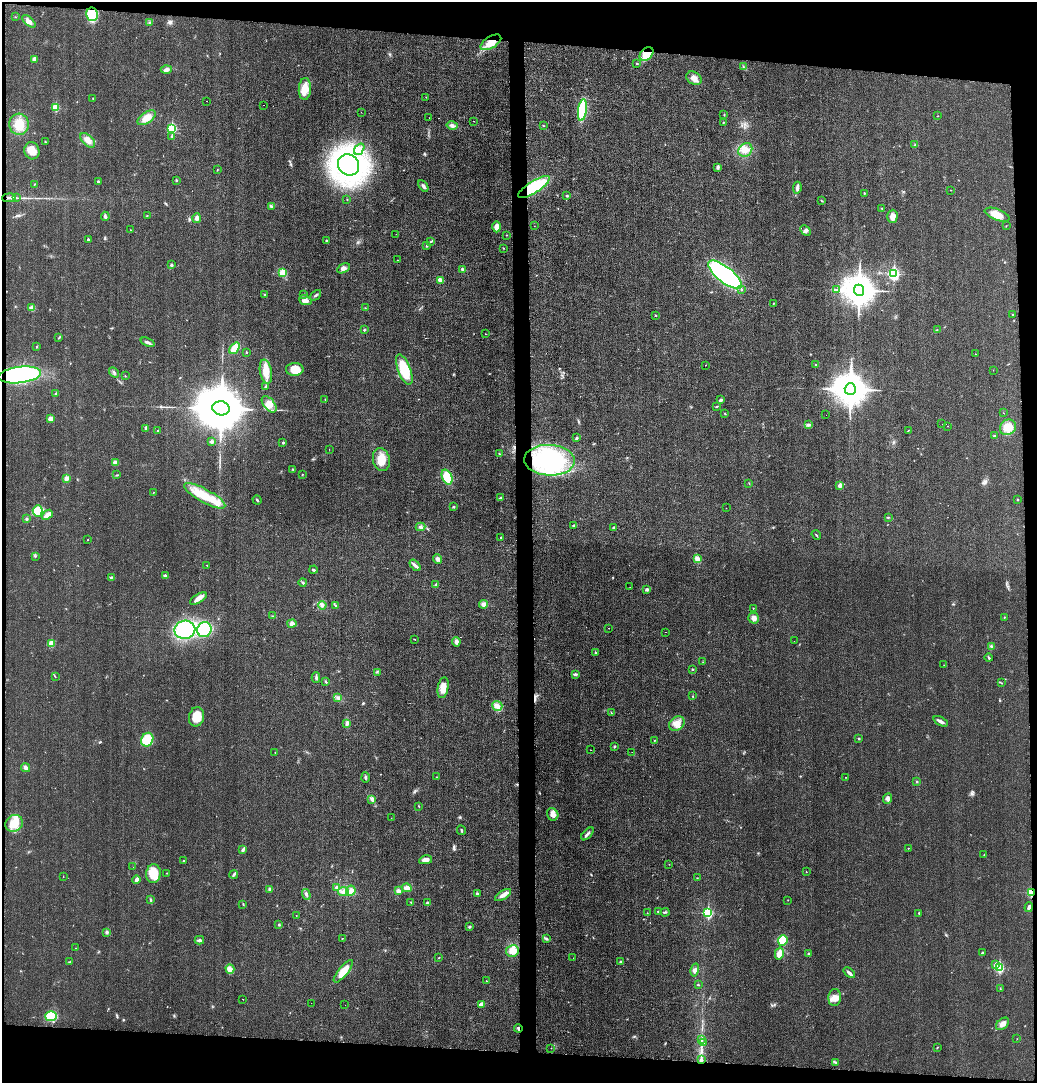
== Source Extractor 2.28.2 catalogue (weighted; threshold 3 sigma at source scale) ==
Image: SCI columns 108-4245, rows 1-4323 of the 4365 x 4332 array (HDU 1 of 3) = the unmasked area's bounding box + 8 px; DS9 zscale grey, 4 x 4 block average (1 PNG px = mean of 4 x 4 image px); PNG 1039 x 1085 px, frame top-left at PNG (2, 2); each listed source drawn as its Kron ellipse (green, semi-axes under 4 px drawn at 4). Shown black and unused: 10% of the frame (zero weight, under 3 of 4 exposures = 1% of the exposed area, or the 3 px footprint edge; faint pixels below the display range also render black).
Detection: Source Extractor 2.28.2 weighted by HDU 2 'WHT'. Background 0.0211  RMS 0.0046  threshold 0.0207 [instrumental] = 3 sigma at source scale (4.5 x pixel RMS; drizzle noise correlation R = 1.50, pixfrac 1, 0.05/0.05 arcsec/px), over >= 5 px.
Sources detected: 323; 1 too faint to see at this stretch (4 x 4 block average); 1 inside a brighter object's white glare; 7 cosmic-ray / hot-pixel residue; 1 long thin detection or spike segment (spike, bleed or trail) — neither listed nor drawn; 1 coinciding with a brighter row at this scale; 5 inside a brighter listed object's ellipse — not listed separately; the other 307 listed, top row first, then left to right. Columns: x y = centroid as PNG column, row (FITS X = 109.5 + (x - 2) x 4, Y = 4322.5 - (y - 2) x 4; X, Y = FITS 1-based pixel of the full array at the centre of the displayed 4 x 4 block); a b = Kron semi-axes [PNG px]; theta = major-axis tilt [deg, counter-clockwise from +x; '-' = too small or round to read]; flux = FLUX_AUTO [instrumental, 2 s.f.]
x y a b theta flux
92 14 6 6 - 140
15 17 2 2 - 1.1
29 21 8 4 -41 14
149 22 2 2 - 1.1
491 42 11 6 32 33
646 54 8 5 48 57
34 59 3 3 - 10
637 63 2 2 - 1.9
743 66 2 2 - 1
166 69 5 4 - 7.6
694 78 8 6 -30 16
305 89 11 6 87 41
426 97 2 2 - 0.89
93 98 3 2 - 1.1
207 101 2 2 - 1.1
264 105 2 2 - 1
55 107 2 2 - 120
582 110 11 4 83 150
361 112 2 2 - 1
724 114 2 2 - 0.96
937 116 2 2 - 0.98
147 118 10 5 34 31
429 118 2 2 - 1.4
474 121 2 2 - 5.6
723 123 2 2 - 1.2
19 124 10 10 - 44
452 126 6 4 -14 8.9
543 126 2 2 - 2.1
172 128 2 2 - 210
172 137 3 2 - 2.2
88 140 9 5 -43 16
45 142 2 2 - 2
915 145 3 2 - 1.8
359 149 6 4 54 11
745 150 7 6 - 20
32 151 8 7 - 26
349 165 11 10 - 780
718 167 4 3 - 5.7
217 170 2 2 - 1.3
176 180 2 2 - 2.7
98 182 2 2 - 5.2
35 184 2 2 - 1.5
423 186 6 3 -60 6
534 187 18 6 32 150
797 188 6 3 83 9.6
951 190 2 2 - 0.71
864 193 2 2 - 1.7
567 196 3 2 - 2.4
9 198 7 2 3 9.3
17 198 3 2 - 2.1
347 200 2 2 - 1.3
822 201 3 2 - 1.6
271 206 4 3 - 4.3
882 208 2 2 - 1.7
997 215 13 5 -20 30
105 216 4 3 - 5.4
147 216 2 2 - 1.1
892 216 6 5 - 18
197 218 5 3 - 9.2
534 226 2 2 - 0.89
1006 226 2 2 - 0.98
496 227 5 3 - 16
130 230 2 2 - 0.83
806 231 6 3 -45 5.4
396 234 2 2 - 0.51
507 235 2 2 - 1
88 240 2 2 - 8.3
326 240 2 2 - 2.3
431 241 3 2 - 1.9
427 245 2 2 - 3
503 248 3 2 - 1.2
397 260 2 2 - 0.59
171 265 2 2 - 10
344 268 7 4 29 9.4
462 269 2 2 - 10
283 272 3 3 - 35
894 274 3 2 - 460
725 275 20 8 -38 480
440 280 3 2 - 18
742 289 2 2 - 1.6
836 290 3 2 - 2.3
859 290 5 5 - 6400
304 294 2 2 - 1.1
265 295 3 2 - 2.1
316 295 6 2 43 4.6
305 300 6 4 -23 11
773 303 2 2 - 1.4
32 308 4 3 - 12
365 308 2 2 - 1.5
656 315 2 2 - 1.1
1012 315 2 2 - 1.6
364 330 2 2 - 4.8
937 330 2 2 - 0.78
485 334 2 2 - 1.1
59 338 2 2 - 2.2
148 342 7 2 -21 6.2
36 346 2 2 - 1.1
234 348 6 3 53 39
246 352 2 2 - 3.8
976 354 2 2 - 0.58
706 365 2 2 - 1.1
816 365 3 2 - 2
295 369 9 6 1 44
404 370 16 6 -68 93
993 370 2 2 - 0.9
114 372 6 2 -46 4
266 372 12 6 -79 33
20 375 21 8 7 530
125 376 2 2 - 1.3
265 386 3 2 - 2.5
850 389 6 5 - 7400
56 394 2 2 - 6.6
325 399 2 2 - 1.1
721 400 3 2 - 5
269 404 9 5 -51 20
717 406 3 2 - 2.2
221 408 9 7 -10 24000
725 413 2 2 - 1.5
1003 413 2 2 - 0.79
826 415 2 2 - 2.7
51 419 3 3 - 21
942 424 2 2 - 0.61
808 425 4 3 - 5.3
948 426 2 2 - 0.46
1008 427 8 7 - 29
146 428 2 2 - 11
908 430 2 2 - 1.1
158 431 2 2 - 3.5
994 435 3 2 - 1.6
577 438 3 2 - 3.7
211 442 4 3 - 4.7
283 443 2 2 - 5.2
329 449 2 2 - 0.57
499 454 3 2 - 2.6
381 460 11 8 -77 40
549 460 25 15 -3 240
115 462 4 3 - 10
293 469 2 2 - 1.8
302 474 2 2 - 0.79
117 475 3 2 - 2.3
447 477 8 5 -69 55
66 478 3 3 - 11
749 483 2 2 - 0.94
840 485 2 2 - 23
153 493 2 2 - 0.94
205 496 23 6 -29 69
500 498 4 2 - 2.8
257 500 5 2 - 3.7
1018 500 3 2 - 1.6
453 506 3 2 - 2.2
726 508 2 2 - 0.58
38 511 5 5 - 45
47 515 6 3 40 21
888 517 2 2 - 2.2
26 519 3 2 - 3
574 525 4 3 - 3.2
421 527 5 4 - 7.2
614 528 3 2 - 5.1
816 535 5 2 - 2.3
501 537 2 2 - 1.6
88 540 2 2 - 1
35 556 2 2 - 1
437 559 5 4 - 8.5
697 559 4 3 - 13
207 565 2 2 - 0.98
415 565 7 3 -49 7.9
313 570 4 2 - 3
165 576 4 2 - 2.8
111 577 3 2 - 2.6
303 582 4 2 - 4
435 585 2 2 - 1.2
630 587 2 2 - 1.1
647 589 3 2 - 5.1
198 599 9 4 31 15
483 604 4 4 - 10
322 605 4 3 - 6.4
335 605 3 2 - 2.1
753 608 2 2 - 1.1
273 616 3 2 - 1.7
1004 617 2 2 - 2.3
754 618 5 5 - 13
292 623 4 4 - 8.5
609 628 2 2 - 1.4
185 630 10 9 - 220
204 630 8 7 - 87
666 632 2 2 - 0.69
414 639 2 2 - 1.3
794 641 2 2 - 0.74
456 642 4 3 - 8.6
51 643 2 2 - 70
992 646 3 2 - 2.6
595 653 3 2 - 1.9
988 658 4 2 - 2.6
703 662 2 2 - 0.62
944 665 2 2 - 1
692 669 2 2 - 4.8
377 672 2 2 - 1.4
575 675 4 3 - 4
55 677 2 2 - 0.9
316 678 5 2 - 5
326 682 3 2 - 2.2
1002 683 2 2 - 1
443 688 10 5 80 28
692 696 2 2 - 0.89
338 698 3 2 - 3.3
497 706 5 5 - 12
611 713 2 2 - 1.7
197 717 10 7 77 53
941 721 8 2 -27 10
347 723 4 3 - 10
677 724 8 6 38 22
859 738 3 2 - 2.1
147 740 7 6 - 54
654 740 2 2 - 1
614 746 3 2 - 3.7
591 750 2 2 - 2.2
275 752 2 2 - 0.63
632 752 2 2 - 0.52
26 768 5 3 - 8.8
365 777 5 2 - 3.7
437 777 3 2 - 1.2
845 777 2 2 - 0.75
917 782 2 2 - 2
888 798 5 4 - 8.6
372 800 3 2 - 1.9
419 806 2 2 - 1.3
553 814 6 5 - 14
391 818 2 2 - 0.61
14 823 9 8 - 52
461 830 5 2 - 3
587 834 8 2 47 6.8
908 848 2 2 - 1.2
243 849 3 2 - 2.5
984 855 2 2 - 1.5
426 860 6 4 12 13
183 861 2 2 - 2.2
669 864 2 2 - 0.71
133 867 2 2 - 2.7
806 872 2 2 - 0.83
167 873 2 2 - 0.79
153 874 9 7 86 55
234 874 4 2 - 3.8
63 877 2 2 - 0.85
697 878 2 2 - 1.3
136 880 4 3 - 9.8
336 887 3 2 - 4.1
407 888 5 4 - 13
269 889 3 2 - 2.7
343 891 5 4 - 14
351 891 5 4 - 15
398 891 3 3 - 9
1031 892 2 2 - 83
306 894 5 2 - 5.3
477 894 3 2 - 6.4
503 895 9 4 32 17
151 900 3 2 - 2.5
788 900 2 2 - 0.87
411 902 3 2 - 2
427 903 3 2 - 6
243 904 3 2 - 1.3
1029 907 5 3 - 7.1
658 912 4 2 - 1.5
665 912 4 2 - 3.4
647 913 2 2 - 0.91
708 913 3 2 - 260
919 913 2 2 - 1.7
296 915 2 2 - 0.55
279 924 3 2 - 1.8
469 927 3 3 - 3.3
107 932 3 2 - 3.3
342 938 2 2 - 2.6
546 939 3 3 - 3.4
199 940 5 3 - 5.6
783 940 5 4 - 90
75 948 2 2 - 0.79
512 951 6 6 - 31
982 953 3 2 - 2.8
779 954 6 3 77 24
809 954 2 2 - 3.5
439 958 2 2 - 1.1
573 958 2 2 - 0.5
621 961 3 2 - 2.4
70 962 2 2 - 1.6
996 965 2 2 - 25
999 968 2 2 - 240
230 969 4 4 - 9
695 970 6 4 75 9.1
343 971 14 4 50 39
849 973 6 2 -42 9
486 981 2 2 - 1.2
698 985 2 2 - 2
1000 989 2 2 - 0.84
835 998 8 6 85 19
243 999 2 2 - 1.6
311 1003 2 2 - 0.4
481 1004 3 2 - 22
345 1005 2 2 - 1.3
51 1016 6 5 - 75
1002 1024 7 5 40 14
518 1028 4 2 - 3.3
1017 1039 2 2 - 0.72
702 1040 3 2 - 3.1
703 1043 3 2 - 3.4
937 1047 2 2 - 1.4
551 1048 2 2 - 0.59
701 1060 3 2 - 8.6
836 1062 2 2 - 1.4
Overlapping masked pixels (flux is a lower limit): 9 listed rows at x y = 92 14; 491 42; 646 54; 534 187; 9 198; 20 375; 1031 892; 518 1028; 701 1060
Diffuse or blended objects may show on this block-average render without a row.